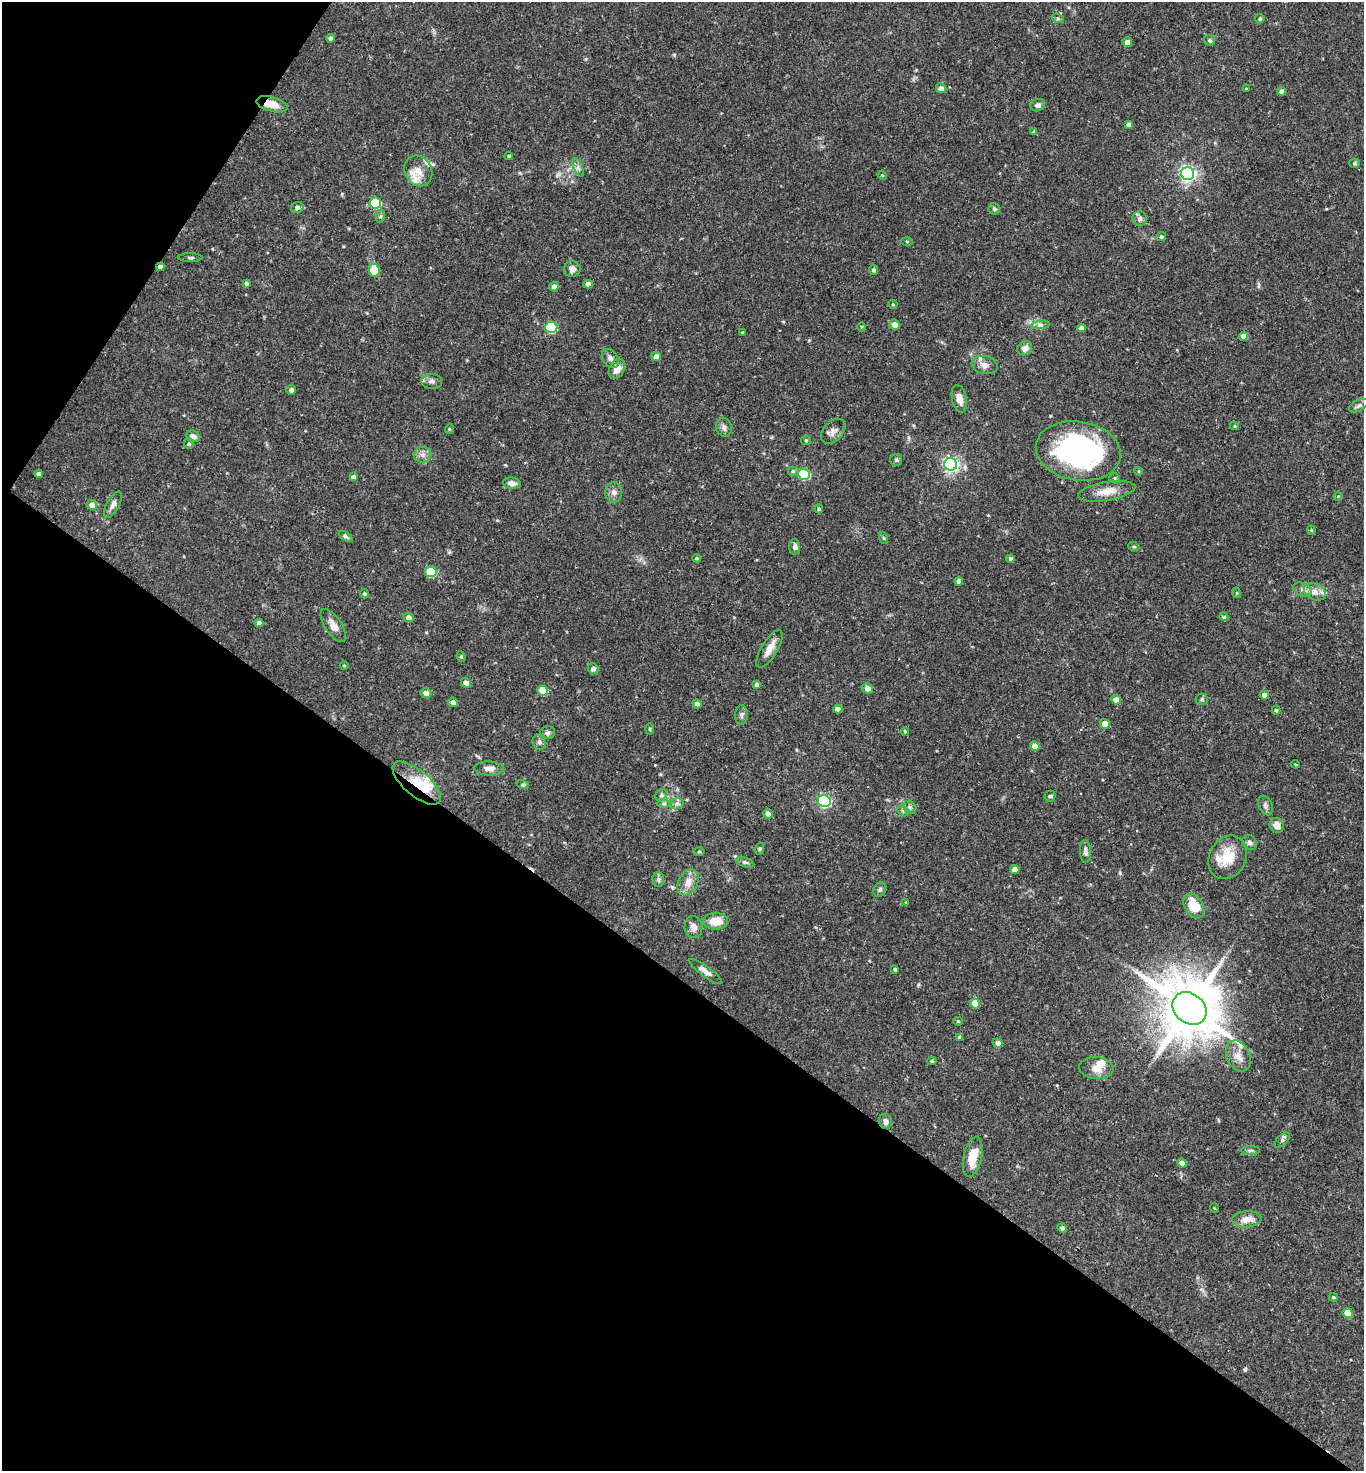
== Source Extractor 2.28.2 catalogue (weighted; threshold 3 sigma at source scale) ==
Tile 9 of 4 x 4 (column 1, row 3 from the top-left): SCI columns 152-1513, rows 1472-2940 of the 5888 x 5882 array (HDU 1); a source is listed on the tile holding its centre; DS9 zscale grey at full resolution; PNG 1366 x 1473 px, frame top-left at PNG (2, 2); each listed source drawn as its Kron ellipse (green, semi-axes under 4 px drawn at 4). Shown black and unused: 37% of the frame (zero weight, under 2 of 3 exposures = <1% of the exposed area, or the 3 px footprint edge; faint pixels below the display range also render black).
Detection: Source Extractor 2.28.2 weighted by HDU 2 'WHT'; one run over the whole footprint, this tile lists its part. Background 0.0752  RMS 0.005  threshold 0.0223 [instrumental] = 3 sigma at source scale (4.5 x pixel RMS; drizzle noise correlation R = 1.50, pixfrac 1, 0.05/0.05 arcsec/px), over >= 5 px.
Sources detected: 170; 1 cosmic-ray / hot-pixel residue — neither listed nor drawn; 7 inside a brighter listed object's ellipse — not listed separately; the other 162 listed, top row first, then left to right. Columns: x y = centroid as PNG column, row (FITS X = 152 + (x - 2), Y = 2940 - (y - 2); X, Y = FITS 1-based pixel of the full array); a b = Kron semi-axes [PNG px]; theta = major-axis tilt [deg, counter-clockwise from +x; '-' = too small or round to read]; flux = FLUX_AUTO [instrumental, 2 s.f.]
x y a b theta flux
1058 19 6 4 -19 0.72
1260 19 5 5 - 0.77
330 38 4 4 - 1.5
1210 40 6 5 - 1.2
1127 42 5 4 - 2.2
941 88 5 5 - 2.3
1246 89 4 2 - 0.33
1282 91 4 4 - 2.1
272 104 16 7 -15 7.3
1038 105 7 6 - 1.8
1128 124 4 4 - 1.4
1034 132 4 4 - 1
509 156 4 3 - 0.63
1355 163 5 4 - 0.72
578 167 10 4 -64 1.5
418 171 16 13 -60 6.5
1188 174 6 6 - 160
882 175 4 3 - 0.44
375 203 6 5 - 26
297 207 6 5 - 1.4
994 209 6 5 - 0.93
381 216 6 4 70 0.82
1140 219 7 7 - 1.8
1161 237 5 4 - 0.79
907 241 5 3 - 0.51
190 258 12 4 0 0.99
160 267 4 4 - 1.9
572 269 8 8 - 2.7
374 270 6 5 - 13
873 270 5 4 - 1.1
246 283 4 3 - 1.1
588 284 4 4 - 3.3
554 286 5 4 - 2.5
893 304 4 4 - 0.52
895 325 5 5 - 3.3
1041 325 9 3 5 1.2
551 327 6 5 - 40
861 327 4 3 - 0.49
1081 328 4 4 - 2.2
742 332 3 2 - 0.52
1244 336 4 4 - 3.5
1025 348 8 7 - 2.5
656 356 5 4 - 2.5
610 358 10 7 -56 2.1
985 365 13 9 -12 3.8
617 369 11 7 61 4.3
432 381 10 7 -6 2
291 390 5 5 - 1.7
959 399 14 7 -77 3.6
1358 406 10 5 27 1.6
1234 426 4 4 - 0.57
724 427 9 8 - 1.9
449 429 5 3 - 0.43
833 431 15 9 47 3.1
193 436 7 5 -26 2.7
806 440 5 4 - 0.58
189 444 5 5 - 0.93
1078 451 43 29 -9 100
423 455 9 7 17 2.2
896 460 6 6 - 0.9
951 464 6 6 - 130
793 471 6 5 - 0.9
1139 471 4 3 - 0.45
39 474 4 4 - 1.8
804 474 6 5 - 42
353 477 4 4 - 1.6
1115 478 5 4 - 0.77
512 483 9 5 -10 2.4
1107 491 29 9 9 6.9
614 492 10 8 -88 2.5
1338 496 4 4 - 0.48
92 505 5 5 - 2.8
113 505 14 6 60 2.5
819 509 4 3 - 0.94
1311 530 4 4 - 0.57
346 536 7 4 -33 1
884 538 6 4 -70 0.66
795 547 8 5 -87 1.5
1134 547 5 3 - 0.5
697 558 4 3 - 0.65
1010 559 4 4 - 1.2
431 572 6 5 - 23
959 581 4 4 - 2.7
1303 589 10 6 -21 2
1315 592 11 8 -26 3.4
1237 593 5 3 - 0.53
364 594 4 4 - 0.69
408 617 5 4 - 2.4
1224 617 5 4 - 0.98
259 623 4 4 - 1.7
333 625 19 8 -57 4.3
769 649 21 8 58 4.9
461 657 5 4 - 0.69
344 665 4 3 - 0.41
593 669 5 5 - 2.2
466 683 5 4 - 2.3
757 685 4 4 - 1.4
868 688 5 5 - 3
543 690 5 5 - 15
426 693 5 4 - 2.9
1264 695 5 4 - 2.5
1202 699 6 5 - 0.95
1116 700 5 4 - 3.8
453 702 5 4 - 2
697 704 5 4 - 2.2
838 709 5 4 - 2.9
1276 710 4 4 - 0.63
741 715 10 6 88 1.5
1105 724 5 4 - 6.6
650 729 6 4 90 0.52
905 731 4 3 - 0.73
548 733 7 6 - 1.3
539 742 8 7 - 1.7
1035 746 5 4 - 4.4
1295 764 4 3 - 0.43
489 768 15 7 -2 2.7
417 783 30 12 -40 14
523 785 6 4 -18 0.71
661 795 7 5 47 1.1
1050 796 5 5 - 0.79
824 801 6 6 - 79
664 803 7 4 0 0.94
676 804 7 5 11 1.5
1265 806 10 6 -66 1.7
910 807 7 5 -45 1.2
903 811 6 4 -44 0.98
768 814 5 4 - 2.1
1277 826 8 6 -58 3.5
1249 842 8 6 -46 1.5
759 849 6 4 71 0.68
699 851 5 3 - 0.51
1085 851 11 5 -87 1.7
1228 857 22 18 63 13
745 862 10 4 -19 1.1
1015 869 5 4 - 3.5
658 880 7 5 -87 1.2
688 882 13 9 64 5
880 890 7 6 - 1.1
906 902 3 3 - 0.34
1194 906 13 9 -59 11
716 921 12 8 -1 8.7
694 927 11 9 -84 3.1
895 969 3 3 - 0.77
706 971 19 5 -36 2.7
975 1003 5 4 - 8.4
1189 1008 18 14 -39 3900
958 1021 5 4 - 0.55
960 1037 4 4 - 1.3
998 1043 5 4 - 2.8
1238 1056 16 11 -66 5.3
932 1061 4 4 - 0.7
1096 1068 17 11 -5 5.6
885 1121 7 6 - 2.1
1282 1140 9 5 43 1.2
1250 1150 9 4 1 1.2
973 1157 20 9 77 9.9
1182 1163 5 4 - 4.4
1214 1208 5 3 - 0.4
1247 1219 15 8 4 4.7
1062 1228 5 4 - 2
1333 1297 4 3 - 0.71
1348 1313 5 4 - 7.7
Overlapping masked pixels (flux is a lower limit): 3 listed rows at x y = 272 104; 160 267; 417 783